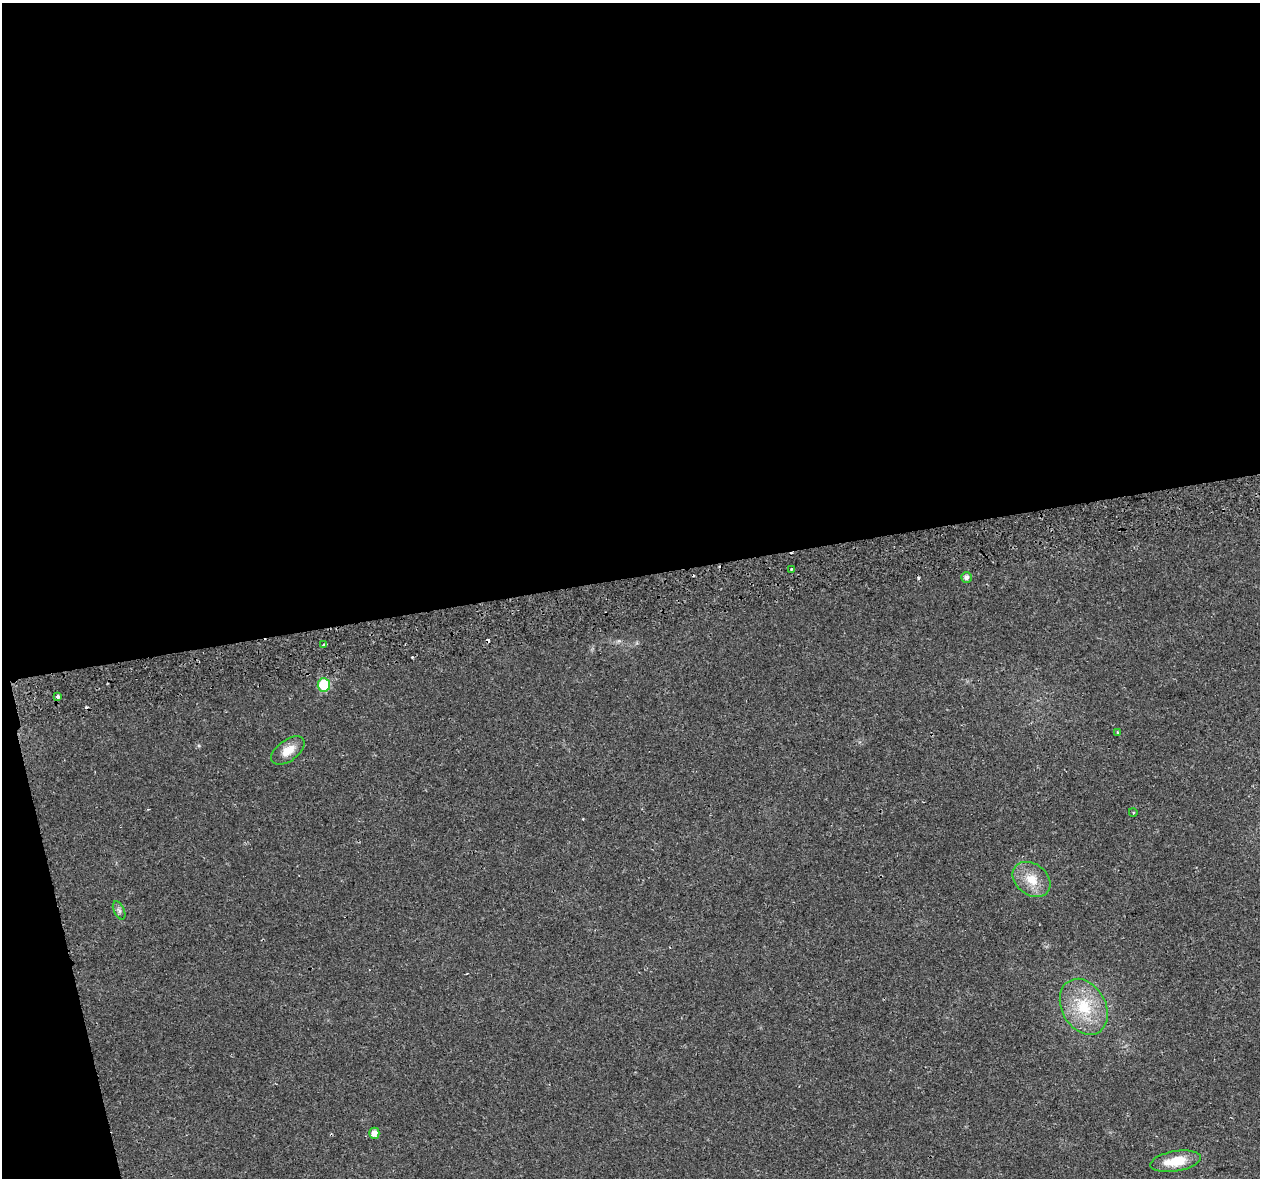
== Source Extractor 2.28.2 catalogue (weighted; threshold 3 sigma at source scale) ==
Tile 1 of 4 x 4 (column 1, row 1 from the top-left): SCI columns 12-1269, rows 3614-4789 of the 5057 x 4923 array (HDU 1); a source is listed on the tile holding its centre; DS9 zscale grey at full resolution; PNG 1262 x 1180 px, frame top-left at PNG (2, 3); each listed source drawn as its Kron ellipse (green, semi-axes under 4 px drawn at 4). Shown black and unused: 51% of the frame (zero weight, under 2 of 3 exposures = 3% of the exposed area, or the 3 px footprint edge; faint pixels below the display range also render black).
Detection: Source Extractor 2.28.2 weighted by HDU 2 'WHT'; one run over the whole footprint, this tile lists its part. Background 0.0296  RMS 0.0032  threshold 0.0145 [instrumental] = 3 sigma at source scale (4.5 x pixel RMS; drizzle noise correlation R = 1.50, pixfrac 1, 0.0396/0.0396 arcsec/px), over >= 5 px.
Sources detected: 19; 6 cosmic-ray / hot-pixel residue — neither listed nor drawn; the other 13 listed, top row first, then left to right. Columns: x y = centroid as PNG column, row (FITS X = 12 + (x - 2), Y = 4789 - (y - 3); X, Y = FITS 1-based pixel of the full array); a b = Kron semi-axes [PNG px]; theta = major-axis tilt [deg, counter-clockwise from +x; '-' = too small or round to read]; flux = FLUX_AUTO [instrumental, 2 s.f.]
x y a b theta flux
792 569 3 3 - 0.61
966 577 5 5 - 1.1
324 644 3 3 - 0.85
324 685 7 6 - 17
58 696 3 3 - 2.8
1118 732 3 3 - 0.39
288 751 19 10 36 4.5
1133 812 4 3 - 0.27
1032 879 21 15 -38 6.3
119 910 10 5 -63 0.88
1084 1007 30 22 -60 15
374 1133 5 5 - 2
1175 1161 25 10 10 8.2